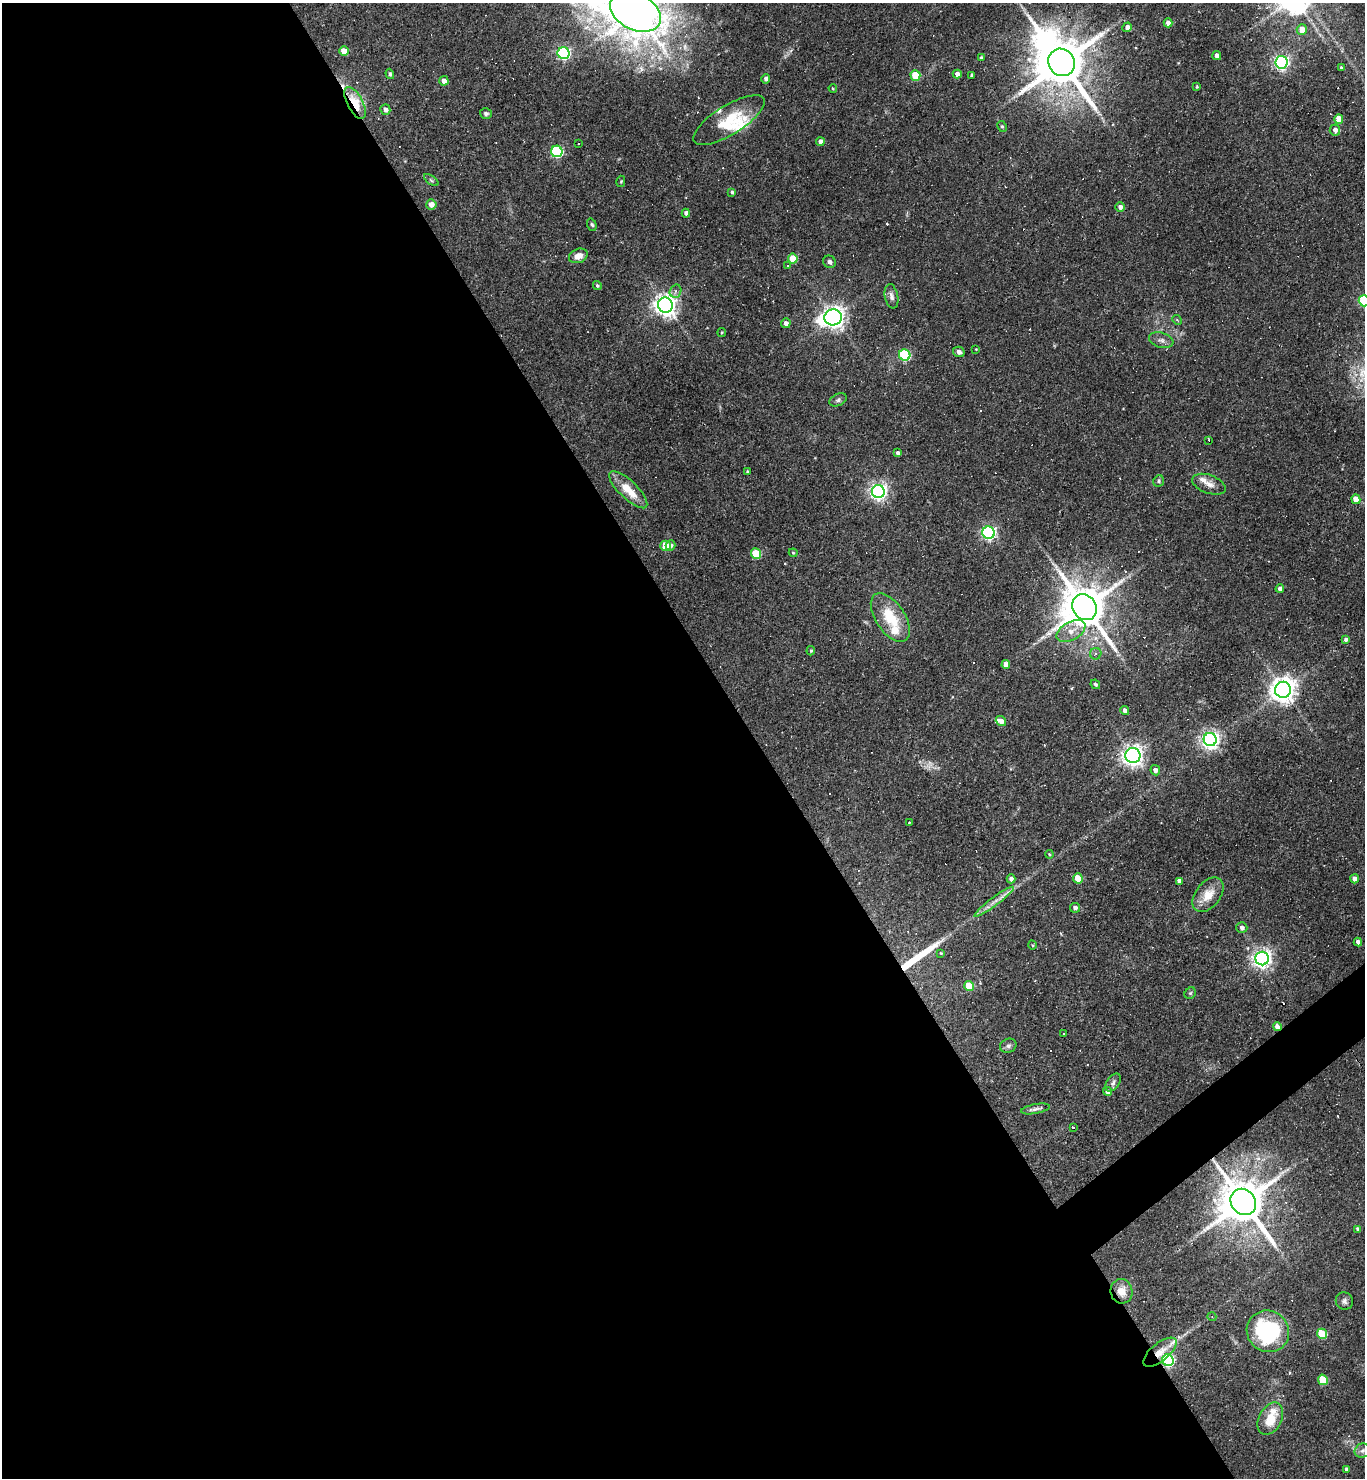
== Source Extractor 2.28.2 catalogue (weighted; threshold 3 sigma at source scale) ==
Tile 9 of 4 x 4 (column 1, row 3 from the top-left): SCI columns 294-1656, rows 1477-2952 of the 5899 x 5904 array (HDU 1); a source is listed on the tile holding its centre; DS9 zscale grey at full resolution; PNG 1367 x 1480 px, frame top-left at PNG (2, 3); each listed source drawn as its Kron ellipse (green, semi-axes under 4 px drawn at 4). Shown black and unused: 57% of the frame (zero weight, under 2 of 3 exposures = <1% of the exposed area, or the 3 px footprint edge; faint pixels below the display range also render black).
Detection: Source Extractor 2.28.2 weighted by HDU 2 'WHT'; one run over the whole footprint, this tile lists its part. Background 0.069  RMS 0.0057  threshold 0.0258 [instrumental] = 3 sigma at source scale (4.5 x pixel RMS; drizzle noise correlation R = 1.50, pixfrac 1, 0.05/0.05 arcsec/px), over >= 5 px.
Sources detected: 156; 1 too faint to see at this stretch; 1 inside a brighter object's white glare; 27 cosmic-ray / hot-pixel residue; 1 long thin detection or spike segment (spike, bleed or trail) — neither listed nor drawn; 8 inside a brighter listed object's ellipse — not listed separately; the other 118 listed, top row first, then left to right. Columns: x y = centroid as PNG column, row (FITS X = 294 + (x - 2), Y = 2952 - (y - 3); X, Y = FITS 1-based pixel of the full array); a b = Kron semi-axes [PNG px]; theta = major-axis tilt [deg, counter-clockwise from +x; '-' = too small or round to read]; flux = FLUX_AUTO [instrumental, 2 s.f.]
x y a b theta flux
635 12 27 18 -27 1300
1168 23 4 4 - 3.4
1127 27 5 4 - 2.5
1302 29 5 5 - 6.6
344 51 5 4 - 7
563 53 6 6 - 95
1217 56 4 4 - 2.5
981 58 4 4 - 1.1
1062 62 14 13 - 3500
1281 62 6 6 - 150
1341 68 4 3 - 0.95
390 74 5 4 - 1.2
957 74 4 4 - 3.2
915 75 5 5 - 22
972 75 3 3 - 0.83
766 79 5 4 - 2.3
444 81 5 4 - 3.9
1197 86 3 3 - 0.55
833 88 4 3 - 0.54
355 103 17 8 -62 20
385 110 5 5 - 2
486 113 6 5 - 1.3
1339 119 5 4 - 8.8
729 120 41 14 32 20
1002 126 6 4 -62 0.91
1335 130 5 5 - 2.5
820 142 4 4 - 2.9
579 143 3 3 - 4.6
557 151 6 5 - 59
431 180 8 4 -36 1
621 181 6 4 77 0.59
732 192 4 4 - 1.1
431 204 5 5 - 4.1
1120 207 5 4 - 2.4
686 213 4 4 - 2.2
592 225 6 4 -70 0.96
578 256 10 7 21 4.3
793 259 5 4 - 13
829 262 6 6 - 1.8
787 266 3 2 - 0.73
597 285 4 4 - 1
675 291 7 5 70 1.5
891 296 12 6 -78 2.4
1364 301 5 5 - 45
665 305 8 7 - 430
833 317 9 8 - 400
1177 320 5 4 - 0.79
786 323 5 5 - 2.5
722 332 4 3 - 0.56
1161 340 12 7 -16 2.6
976 349 3 3 - 0.39
959 352 6 5 - 2.4
905 355 6 5 - 50
838 400 9 6 24 1.5
1209 440 3 3 - 12
898 453 4 3 - 1.4
747 472 4 4 - 0.72
1159 481 6 5 - 1.1
1209 484 17 9 -20 4.6
628 490 25 9 -44 12
878 491 6 6 - 230
1356 499 5 4 - 6.8
989 533 6 6 - 120
671 545 5 4 - 1.7
665 546 5 5 - 12
793 553 4 4 - 0.63
756 554 5 5 - 21
1280 589 4 4 - 2.5
1084 607 14 11 -54 2700
890 617 27 14 -56 20
1071 631 16 9 30 6.3
1346 639 4 4 - 1.5
811 651 5 4 - 0.74
1096 654 6 5 - 1.5
1006 665 4 4 - 4.4
1095 684 5 4 - 1.2
1283 690 8 8 - 590
1125 711 4 4 - 2.7
1001 721 5 4 - 3.7
1210 739 6 6 - 260
1133 755 7 7 - 320
1155 770 5 4 - 1.9
909 822 2 2 - 0.44
1049 854 4 3 - 0.58
1078 878 5 5 - 16
1011 879 4 4 - 2.1
1355 879 4 4 - 3.3
1179 881 4 4 - 2.3
1208 895 20 12 52 9.7
994 902 24 4 37 4.8
1075 908 5 5 - 1.9
1242 928 5 5 - 1.8
1358 942 4 4 - 2.4
1032 945 4 3 - 0.54
941 953 4 3 - 0.57
1262 959 7 6 - 290
969 986 5 4 - 15
1190 993 6 5 - 0.86
1277 1027 4 4 - 4.2
1063 1034 2 2 - 0.44
1008 1046 8 7 - 1.8
1113 1083 10 6 52 1.7
1107 1091 5 4 - 3.4
1035 1109 14 5 10 2
1073 1128 3 3 - 6.1
1243 1202 14 12 -51 2800
1358 1229 4 4 - 1.7
1121 1291 12 11 - 6.6
1344 1301 9 8 - 2
1212 1317 4 3 - 0.49
1268 1331 21 20 - 53
1322 1334 5 5 - 22
1160 1352 20 9 39 7.3
1168 1360 6 5 - 85
1323 1380 5 4 - 16
1270 1419 17 11 63 13
1363 1451 8 7 - 1.9
1347 1469 4 3 - 1.4
Overlapping masked pixels (flux is a lower limit): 6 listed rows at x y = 355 103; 1277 1027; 1243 1202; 1121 1291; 1160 1352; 1168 1360
Isophote crosses this tile's border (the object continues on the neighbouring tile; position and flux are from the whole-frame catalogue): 2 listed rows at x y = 635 12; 1364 301